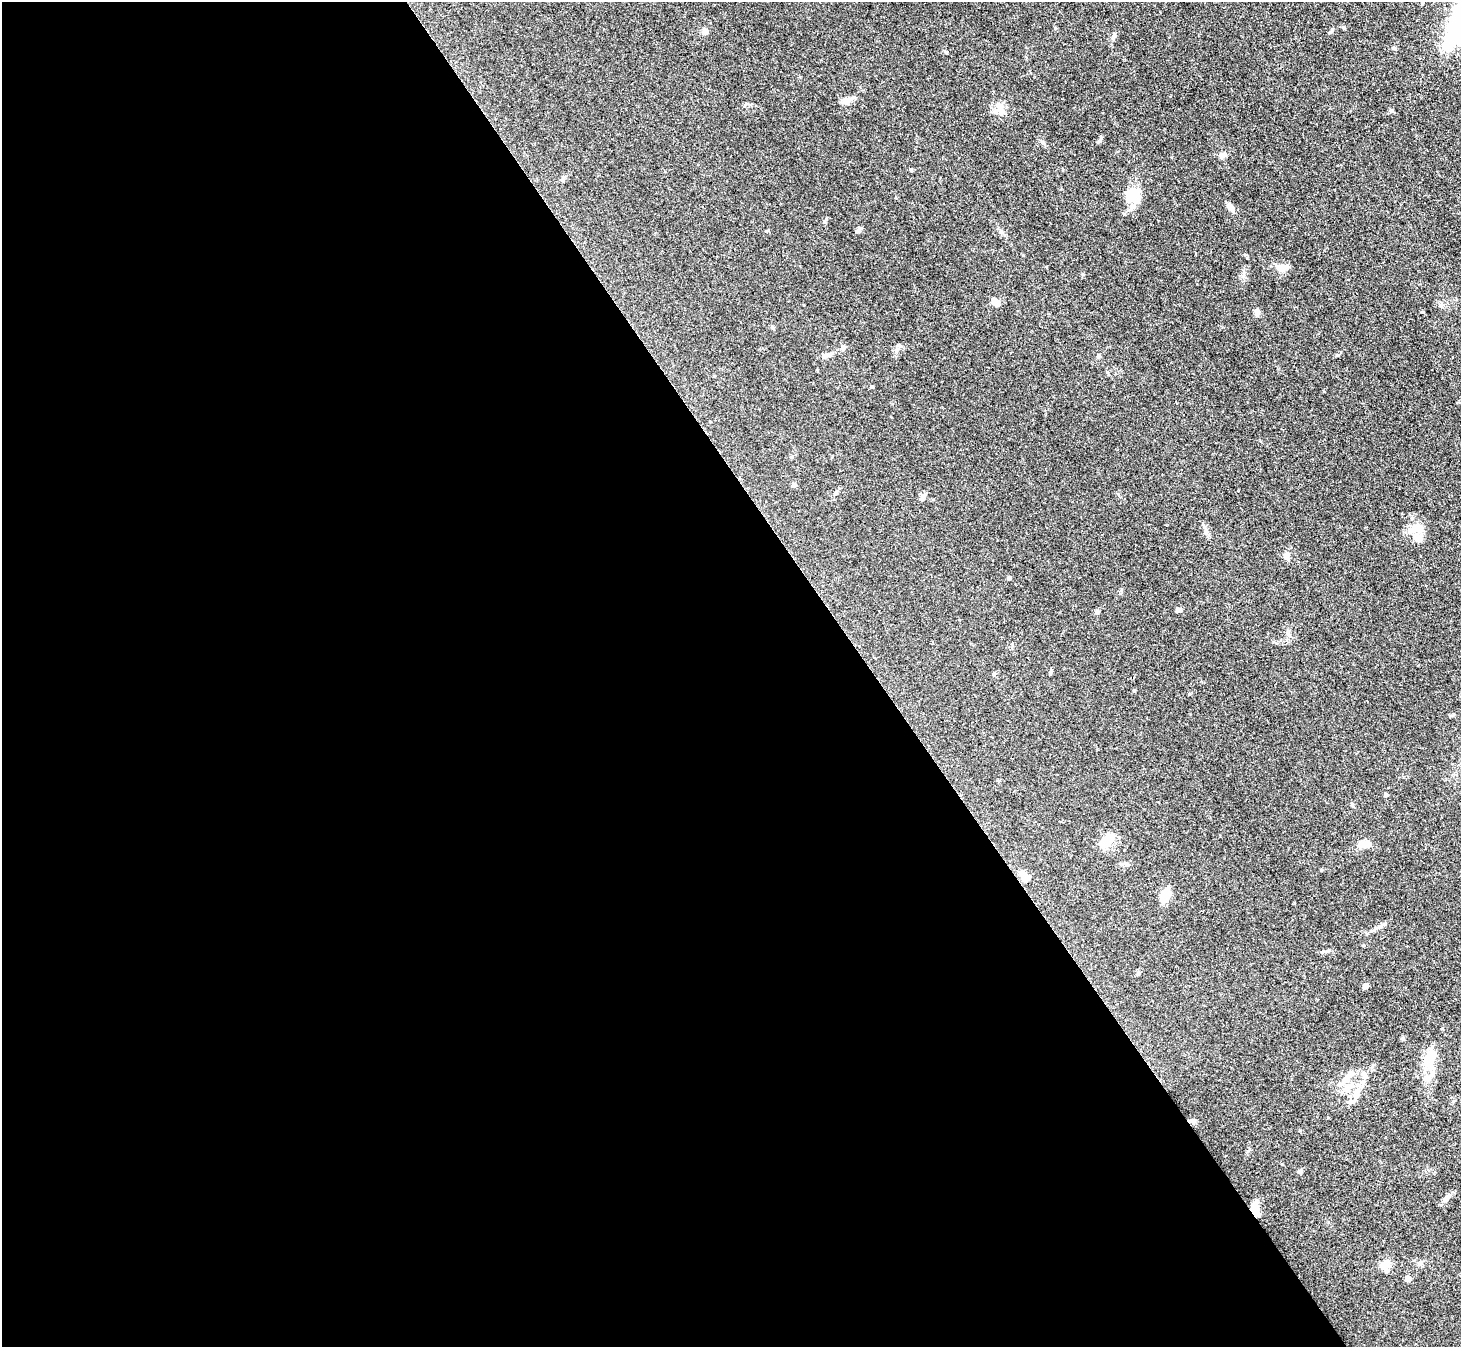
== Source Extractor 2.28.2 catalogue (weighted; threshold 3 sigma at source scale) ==
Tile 9 of 4 x 4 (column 1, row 3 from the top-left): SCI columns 3-1461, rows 1640-2984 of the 5841 x 5833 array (HDU 1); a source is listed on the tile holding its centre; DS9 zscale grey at full resolution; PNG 1463 x 1349 px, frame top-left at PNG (2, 2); no overlay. Shown black and unused: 60% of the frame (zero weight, under 3 of 4 exposures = <1% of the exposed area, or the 3 px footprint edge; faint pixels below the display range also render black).
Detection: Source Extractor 2.28.2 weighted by HDU 2 'WHT'; one run over the whole footprint, this tile lists its part. Background 0.0864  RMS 0.0056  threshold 0.0254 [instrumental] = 3 sigma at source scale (4.5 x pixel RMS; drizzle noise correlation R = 1.50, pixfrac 1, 0.05/0.05 arcsec/px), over >= 5 px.
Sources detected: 61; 2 inside a brighter object's white glare — not listed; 5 inside a brighter listed object's ellipse — not listed separately; the other 54 listed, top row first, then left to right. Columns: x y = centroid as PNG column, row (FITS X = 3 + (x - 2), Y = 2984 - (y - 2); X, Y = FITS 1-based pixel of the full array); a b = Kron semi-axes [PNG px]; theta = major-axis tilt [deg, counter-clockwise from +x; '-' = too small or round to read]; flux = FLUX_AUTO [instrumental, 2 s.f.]
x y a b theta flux
1332 30 10 2 49 0.8
705 31 7 7 - 2.1
1114 36 11 6 74 1.7
1394 48 5 5 - 0.82
846 100 13 9 18 3
746 104 6 4 19 0.8
1000 108 19 8 -66 4.7
1391 111 6 4 -19 1
1100 140 11 4 57 1.1
1223 155 8 6 40 2.3
563 179 8 5 59 1.1
1132 193 21 12 15 8.7
1132 207 9 7 46 2.8
1230 207 11 6 -51 3.2
858 230 8 6 53 1.2
767 231 5 3 - 0.54
1282 267 19 9 12 4.2
996 302 10 6 -47 4.7
1257 312 9 7 -87 2.1
843 348 6 5 - 2
824 356 10 7 17 2.2
1099 356 5 4 - 0.74
872 387 5 3 - 0.55
794 485 6 6 - 1.3
922 497 10 5 69 1.6
1416 528 20 12 -6 7.5
1286 555 8 7 - 2.6
1009 578 5 4 - 0.99
1178 610 7 5 10 1.6
1097 612 6 5 - 1
1051 671 6 4 71 0.77
994 674 5 4 - 0.77
1134 691 4 3 - 0.66
1386 795 5 4 - 1.1
1107 841 20 11 38 10
1365 844 12 7 3 6.2
1127 864 7 5 -2 1.5
1024 879 9 7 -12 3
1165 895 15 10 61 7.8
1375 929 7 4 20 1.2
1328 951 5 5 - 0.83
1138 974 6 4 44 0.7
1365 986 6 5 - 2.3
1430 1056 25 13 62 11
1365 1076 14 6 -63 2.4
1428 1078 9 7 -2 2.5
1345 1080 19 8 43 5.6
1356 1094 15 7 75 4.1
1192 1121 12 3 8 1.1
1300 1171 7 5 16 1
1446 1198 13 7 38 2.4
1255 1210 15 8 -75 6.2
1384 1266 13 11 40 4.4
1408 1278 7 6 - 1.7
Overlapping masked pixels (flux is a lower limit): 2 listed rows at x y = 1192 1121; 1255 1210
Unlisted compact peaks at least as high as the median listed source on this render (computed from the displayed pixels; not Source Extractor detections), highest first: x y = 1055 28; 826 219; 946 52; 1403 1039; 1245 255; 1440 305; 1248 1151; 1321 870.